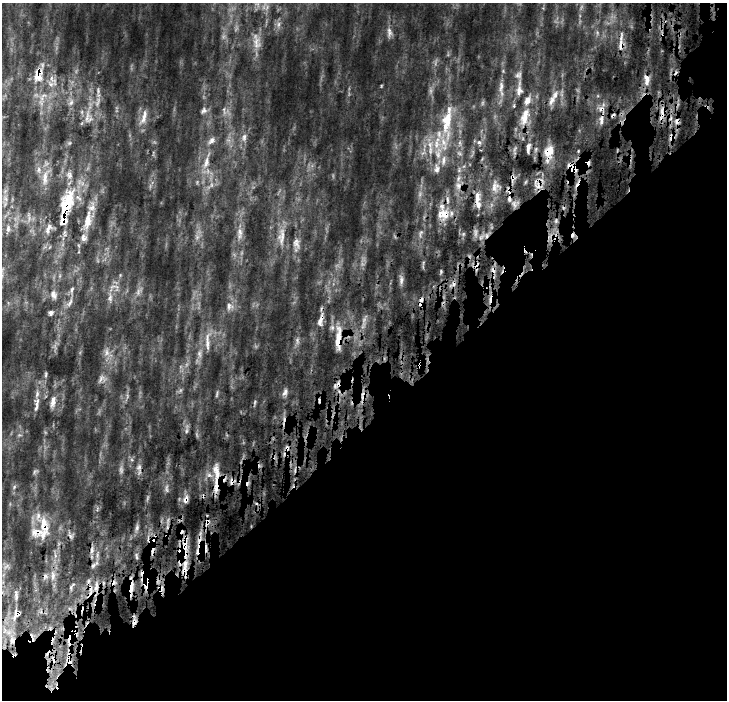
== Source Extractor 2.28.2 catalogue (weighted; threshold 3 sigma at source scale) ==
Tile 4 of 2 x 2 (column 2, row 2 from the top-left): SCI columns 867-1591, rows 151-848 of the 1696 x 1693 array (HDU 1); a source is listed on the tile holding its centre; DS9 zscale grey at full resolution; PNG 729 x 702 px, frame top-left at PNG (2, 3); no overlay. Shown black and unused: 46% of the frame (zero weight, under 4 of 9 exposures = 19% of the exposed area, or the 3 px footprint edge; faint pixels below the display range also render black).
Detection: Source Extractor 2.28.2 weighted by HDU 2 'WHT'; one run over the whole footprint, this tile lists its part. Background 0.193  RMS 0.039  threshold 0.158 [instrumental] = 3 sigma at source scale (4.09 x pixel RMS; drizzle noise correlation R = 1.36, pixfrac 0.8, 0.0396/0.0396 arcsec/px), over >= 5 px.
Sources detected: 167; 14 too faint to see at this stretch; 24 cosmic-ray / hot-pixel residue — not listed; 29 inside a brighter listed object's ellipse — not listed separately; the other 100 listed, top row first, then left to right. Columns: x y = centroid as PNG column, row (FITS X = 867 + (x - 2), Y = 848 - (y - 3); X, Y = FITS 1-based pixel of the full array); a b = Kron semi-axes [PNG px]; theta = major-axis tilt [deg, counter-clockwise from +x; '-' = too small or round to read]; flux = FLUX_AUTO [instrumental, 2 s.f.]
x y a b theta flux
389 32 14 7 -89 17
257 43 19 12 -87 33
621 45 16 7 88 26
39 77 16 15 - 60
647 80 14 7 -86 28
381 86 5 3 - 2.9
501 87 19 6 89 24
519 90 20 8 87 27
551 100 18 6 65 25
71 102 12 6 59 16
41 103 12 8 -88 27
514 106 5 3 - 3.7
204 111 10 8 38 12
662 112 22 7 78 31
88 117 22 11 -83 44
144 117 24 8 74 30
524 117 28 11 75 65
601 120 14 5 85 18
447 121 33 13 79 110
677 121 9 6 81 16
244 137 11 6 69 16
671 137 11 7 -81 15
479 142 6 5 - 8.5
460 143 7 4 -72 7
528 148 12 4 83 16
548 152 21 11 78 48
438 154 13 7 -77 29
460 154 6 4 -19 5.8
206 162 29 8 73 51
437 169 12 8 84 19
45 178 25 8 86 39
513 178 9 6 -85 12
211 185 14 5 37 17
538 185 13 11 38 33
458 186 10 9 - 22
495 187 14 9 69 26
509 191 11 5 -73 13
477 197 17 7 86 27
5 198 15 7 87 24
448 200 10 4 -85 10
514 204 11 7 -63 16
66 207 37 13 73 160
445 215 16 13 -60 51
87 221 26 9 81 58
556 221 6 4 -48 6.3
8 229 10 6 89 14
48 229 14 6 71 18
240 232 15 8 -89 22
420 233 10 3 78 7.3
197 237 8 5 46 9.6
281 237 30 9 84 41
296 243 13 8 -78 17
441 271 6 4 -80 4.2
401 280 12 5 90 13
72 290 11 5 78 13
54 295 13 9 -74 25
110 298 11 6 84 17
70 303 15 5 62 18
421 304 9 6 -22 9.7
229 306 10 6 90 14
50 313 7 6 - 11
320 320 21 6 76 25
338 338 36 8 88 57
207 341 30 6 89 30
106 352 11 8 -81 20
199 354 11 6 -85 14
420 363 10 8 77 36
46 374 9 3 90 6.1
100 379 11 5 67 11
285 392 11 5 59 12
320 400 9 7 -10 12
53 401 15 6 81 22
37 403 13 5 78 17
285 420 17 9 -31 23
187 431 8 4 81 8
139 467 8 6 88 12
217 472 27 8 -81 41
232 481 11 6 78 15
239 482 6 4 -73 7.6
14 487 7 4 47 5.7
166 489 11 3 -75 7.1
186 499 11 7 73 18
207 522 11 6 72 21
44 526 30 13 -75 82
137 527 9 5 86 9.3
180 532 9 6 47 10
71 537 7 4 -70 8.1
201 549 28 16 85 100
183 553 20 14 -64 62
93 566 7 5 53 7.8
6 567 13 8 27 15
53 576 14 6 86 24
96 586 16 5 80 22
129 587 15 6 83 44
16 595 18 6 -89 22
97 604 17 7 85 19
17 614 17 10 55 46
4 630 11 7 -80 27
12 640 16 8 -88 43
68 660 14 6 -72 24
Overlapping masked pixels (flux is a lower limit): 32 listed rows (the first 20) at x y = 621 45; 39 77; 647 80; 662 112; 677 121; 671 137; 548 152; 513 178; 538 185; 509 191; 66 207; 445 215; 421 304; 320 320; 338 338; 420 363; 320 400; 285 420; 217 472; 232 481